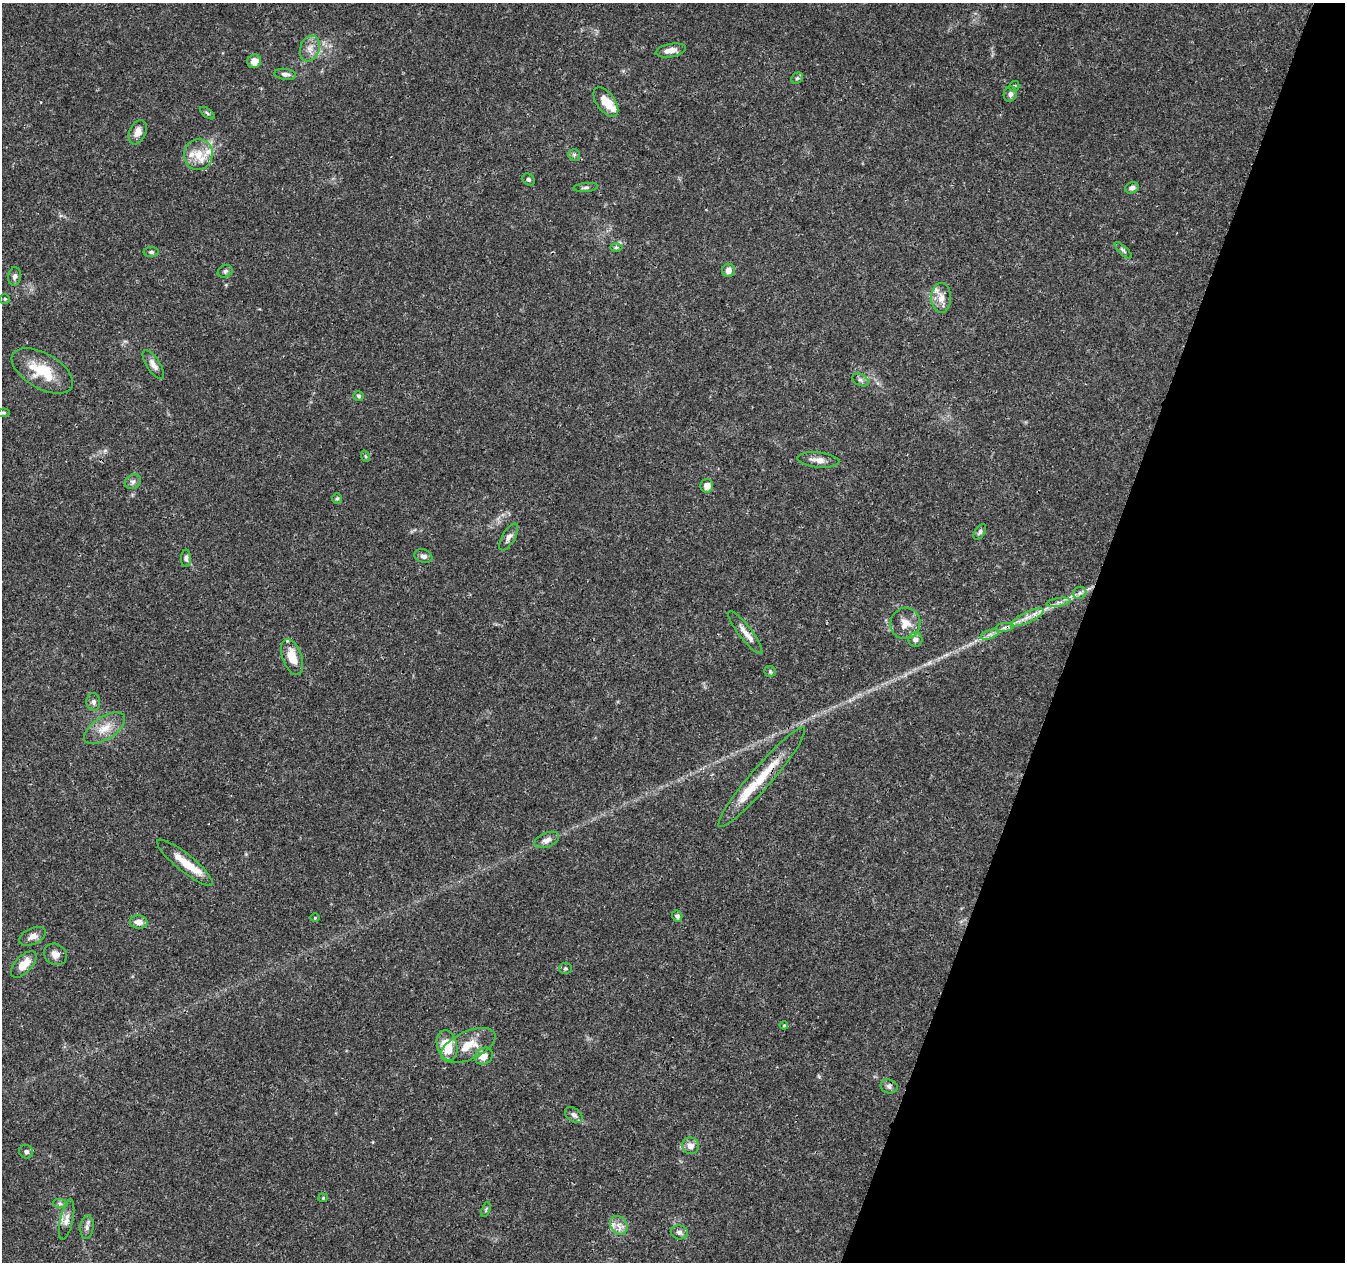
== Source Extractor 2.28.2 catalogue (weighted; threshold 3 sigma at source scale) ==
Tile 8 of 4 x 4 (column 4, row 2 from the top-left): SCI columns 4043-5385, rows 2804-4063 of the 5390 x 5544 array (HDU 1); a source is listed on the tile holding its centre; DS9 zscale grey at full resolution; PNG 1347 x 1264 px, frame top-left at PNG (2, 3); each listed source drawn as its Kron ellipse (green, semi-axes under 4 px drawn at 4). Shown black and unused: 20% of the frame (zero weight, under 3 of 4 exposures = <1% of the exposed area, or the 3 px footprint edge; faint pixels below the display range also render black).
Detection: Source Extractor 2.28.2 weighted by HDU 2 'WHT'; one run over the whole footprint, this tile lists its part. Background 0.0503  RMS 0.0025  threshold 0.0115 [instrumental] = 3 sigma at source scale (4.5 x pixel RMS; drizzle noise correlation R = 1.50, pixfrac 1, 0.0396/0.0396 arcsec/px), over >= 5 px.
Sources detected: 80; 6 inside a brighter listed object's ellipse — not listed separately; the other 74 listed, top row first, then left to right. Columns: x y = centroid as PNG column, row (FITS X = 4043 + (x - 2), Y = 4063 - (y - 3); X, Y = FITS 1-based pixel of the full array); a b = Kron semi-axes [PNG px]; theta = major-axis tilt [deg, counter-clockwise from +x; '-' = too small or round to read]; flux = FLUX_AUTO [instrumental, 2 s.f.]
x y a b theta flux
310 48 13 9 71 2.1
671 50 15 6 10 2.2
254 61 7 6 - 2
285 74 11 5 -6 0.94
797 78 6 5 - 0.46
1014 86 5 5 - 0.5
1010 94 8 6 70 1.1
606 102 17 9 -54 4.3
207 113 8 4 -36 0.45
138 132 13 8 66 2.3
198 154 15 14 - 4.6
574 155 6 6 - 0.52
528 179 7 5 -42 0.54
586 187 12 4 6 0.68
1132 188 7 5 23 0.95
616 247 6 4 0 0.36
1123 250 11 4 -44 0.63
151 252 7 5 -1 0.5
728 270 7 6 - 1.6
225 271 7 6 - 0.68
15 276 9 6 81 0.95
941 298 15 10 90 2.5
5 299 5 4 - 0.33
153 365 16 6 -57 1.6
42 371 34 17 -30 9.9
860 380 9 5 -27 0.75
359 396 5 4 - 0.46
3 413 6 4 8 0.4
365 456 6 3 -70 0.33
818 460 21 7 -6 2.1
133 482 8 6 34 0.8
707 486 6 6 - 2.1
337 499 5 5 - 0.42
980 532 9 5 57 0.61
509 537 15 6 59 1.3
423 556 9 6 -19 0.95
186 558 8 5 88 0.72
1080 593 7 6 - 0.66
1058 602 12 3 9 0.89
1027 617 18 5 25 2
905 623 15 15 - 3.3
1004 627 9 4 9 0.78
745 633 26 6 -53 2.4
990 634 9 4 19 0.91
915 640 7 7 - 0.99
292 657 19 9 -71 4.5
770 671 6 5 - 0.44
93 702 9 7 -86 0.85
105 728 23 11 33 3.9
762 777 65 10 49 9.8
547 840 13 7 21 1.5
185 863 35 8 -39 5.1
677 916 5 5 - 0.65
315 918 5 3 - 0.22
139 922 9 6 -3 1.8
33 936 14 8 24 1.7
55 954 12 10 -33 1.9
24 964 16 8 46 3.6
565 968 6 5 - 0.42
784 1025 4 4 - 0.26
447 1045 15 10 -75 6.7
468 1045 29 14 24 5.8
484 1056 9 8 - 2.5
889 1086 8 7 - 0.85
574 1115 10 6 -37 0.96
691 1146 8 8 - 1.6
26 1152 7 6 - 0.72
323 1198 4 4 - 0.28
60 1204 7 4 -2 0.56
486 1209 8 4 72 0.42
67 1220 20 6 78 1.8
619 1225 10 8 -58 1.7
87 1227 12 6 84 1.1
679 1232 8 7 - 0.95
Overlapping masked pixels (flux is a lower limit): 2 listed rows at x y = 1027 617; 762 777
Isophote crosses this tile's border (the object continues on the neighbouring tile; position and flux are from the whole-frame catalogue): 1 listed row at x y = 3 413